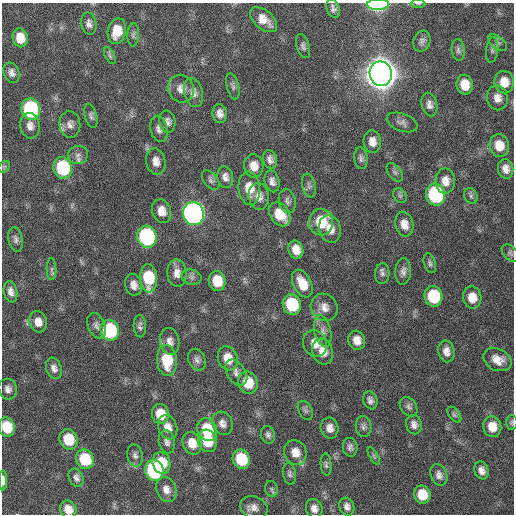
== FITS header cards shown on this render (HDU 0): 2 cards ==
NAXIS1  =                  512 / Axis length
NAXIS2  =                  512 / Axis length

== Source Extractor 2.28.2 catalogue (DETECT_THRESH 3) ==
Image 512 x 512 px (HDU 0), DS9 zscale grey, 1 PNG px = 1 image px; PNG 516 x 516 px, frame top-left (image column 1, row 512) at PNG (2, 3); each listed source drawn as its Kron ellipse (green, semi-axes under 4 px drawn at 4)
Background 127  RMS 12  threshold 36.1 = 3 sigma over >= 5 px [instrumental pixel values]
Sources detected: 136; all 136 listed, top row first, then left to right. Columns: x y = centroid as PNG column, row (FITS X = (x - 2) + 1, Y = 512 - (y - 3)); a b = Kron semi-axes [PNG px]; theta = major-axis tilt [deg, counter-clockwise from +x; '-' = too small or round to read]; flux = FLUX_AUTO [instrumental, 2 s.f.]
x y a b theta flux
418 3 7 3 -1 1.0e+03
378 4 11 5 1 1.0e+05
333 8 9 6 -71 3.1e+03
263 20 16 9 -41 1.0e+04
89 24 11 7 -78 3.8e+03
117 31 13 9 77 1.6e+04
133 35 11 6 88 2.3e+03
20 38 9 7 -79 1.3e+04
422 41 11 8 67 3.3e+03
498 43 11 6 -39 2.7e+03
303 46 12 6 -72 2.7e+03
458 50 11 6 -85 2.6e+03
492 50 13 6 83 2.8e+03
110 56 9 4 -63 1.9e+03
11 73 10 7 -68 4.2e+03
381 74 12 11 - 2.4e+06
504 82 11 9 -86 1.2e+04
465 85 10 8 -81 1.4e+04
233 86 13 6 -76 2.8e+03
181 89 14 12 -61 7.6e+03
193 93 14 9 -78 5.8e+03
497 98 12 10 -80 7.0e+03
429 104 12 7 -76 4.4e+03
31 109 11 9 -77 1.1e+05
220 114 9 7 -82 5.1e+03
91 116 12 6 -75 2.4e+03
167 122 11 8 -81 4.0e+03
402 122 16 8 -20 4.4e+03
70 124 13 10 -84 4.9e+03
30 126 13 9 -79 5.9e+03
159 129 13 8 -77 4.3e+03
372 142 11 8 -83 7.0e+03
499 145 11 9 -77 1.3e+04
78 155 10 9 - 3.9e+03
361 158 11 6 -84 2.9e+03
270 159 9 6 -73 4.0e+03
156 161 13 9 -78 6.6e+03
254 166 11 9 -84 8.9e+03
4 167 7 5 45 1.5e+03
63 168 11 9 -77 6.5e+04
506 169 10 7 -83 5.8e+03
395 172 11 6 -53 2.6e+03
225 177 11 7 -79 4.7e+03
211 180 11 7 -51 2.7e+03
272 181 11 7 -77 4.3e+03
445 181 13 9 -89 8.0e+03
309 186 12 6 -76 3.0e+03
249 188 17 10 -84 1.4e+04
435 194 11 9 -78 9.8e+04
259 196 13 10 -83 6.8e+03
400 196 8 6 -54 2.1e+03
471 196 8 6 -65 2.2e+03
287 201 12 8 -77 3.3e+03
162 211 12 9 -75 8.9e+03
193 214 12 10 -74 4.2e+05
280 214 13 9 -55 2.0e+04
321 222 13 12 - 2.7e+04
404 224 12 9 -75 8.1e+03
330 229 14 10 -74 8.9e+03
147 237 11 9 -75 1.4e+05
15 239 12 7 -80 3.3e+03
296 250 9 7 -73 9.0e+03
510 253 10 6 -46 2.3e+03
430 263 10 6 -74 2.2e+03
51 269 11 5 -90 2.2e+03
403 271 13 8 86 4.3e+03
177 273 13 9 -86 7.3e+03
382 274 10 7 87 2.8e+03
191 277 10 7 -16 2.8e+03
148 278 14 8 -87 3.9e+04
217 281 10 8 -81 1.8e+04
302 284 15 9 -63 1.5e+04
133 285 11 8 -78 5.6e+03
11 292 10 6 -79 4.7e+03
433 296 10 9 - 4.4e+04
472 297 11 9 -80 1.1e+04
292 304 10 9 - 4.5e+04
324 307 14 13 - 7.7e+03
38 322 11 9 -73 7.8e+03
96 326 13 8 -67 3.9e+03
140 326 11 6 -87 2.9e+03
110 330 10 9 - 6.9e+04
323 331 16 8 -76 5.4e+03
357 340 10 8 -72 7.8e+03
170 341 13 9 -80 5.7e+03
315 343 14 11 -64 1.1e+04
446 351 11 8 -79 5.8e+03
323 352 13 10 -71 9.1e+03
228 358 12 10 -69 1.3e+04
167 360 15 10 -84 3.0e+04
197 360 11 8 -67 3.8e+03
498 360 15 11 -26 9.7e+03
54 368 11 7 -70 4.4e+03
236 373 14 9 -58 5.2e+03
248 383 11 9 -72 2.1e+04
8 389 10 9 - 4.5e+03
370 400 9 7 -70 3.4e+03
408 407 10 7 -53 2.8e+03
305 410 10 6 -61 2.3e+03
160 414 10 8 -78 1.7e+04
454 415 9 5 -52 1.9e+03
222 423 12 10 -65 5.1e+03
512 423 7 5 -90 1.6e+03
414 425 10 8 -76 4.3e+03
363 426 10 8 -81 3.0e+03
7 427 10 8 -73 2.4e+04
168 427 12 9 -69 7.9e+03
492 427 10 9 - 1.2e+04
330 428 10 8 -78 6.1e+03
207 430 11 9 -66 3.4e+04
268 435 9 7 -69 2.7e+03
68 439 10 9 - 2.7e+04
207 441 11 9 -73 2.1e+04
167 442 12 8 -79 3.8e+03
192 443 11 9 -68 1.3e+04
350 447 9 7 -82 3.0e+03
295 453 13 11 -66 1.0e+04
135 455 11 7 -77 3.4e+03
374 456 10 4 -60 1.7e+03
85 459 10 8 -61 3.4e+04
241 459 10 8 -69 3.3e+04
161 463 11 8 -72 2.2e+04
326 464 11 5 -86 2.1e+03
154 470 10 9 - 1.3e+05
481 470 9 7 -69 5.1e+03
289 474 11 6 -78 2.4e+03
439 475 11 8 -68 4.3e+03
76 478 9 7 -64 3.6e+03
3 480 10 4 90 4.0e+03
166 489 13 9 -69 6.4e+03
272 489 8 6 -76 1.9e+03
422 495 9 8 - 1.8e+04
347 507 9 7 -68 4.1e+03
254 508 14 11 -22 6.4e+03
314 508 10 8 -67 5.3e+03
68 510 9 8 - 9.3e+03
At the frame edge (FLAGS 8, measured only in part): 6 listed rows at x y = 418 3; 378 4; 512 423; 7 427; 3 480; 68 510